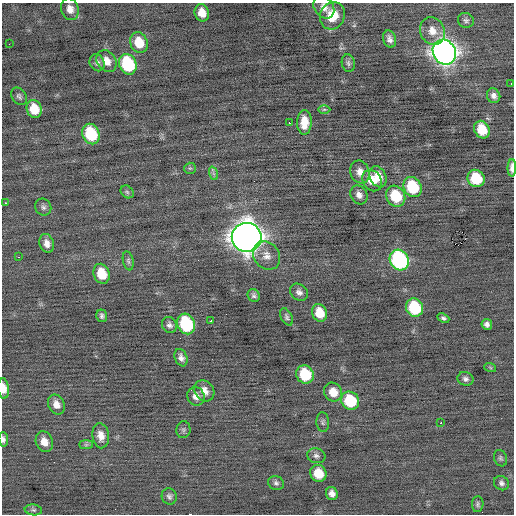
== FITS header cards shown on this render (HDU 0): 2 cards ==
NAXIS1  =                  512 / Axis length
NAXIS2  =                  512 / Axis length

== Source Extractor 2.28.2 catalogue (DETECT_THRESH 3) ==
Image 512 x 512 px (HDU 0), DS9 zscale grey, 1 PNG px = 1 image px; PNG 516 x 516 px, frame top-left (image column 1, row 512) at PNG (2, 3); each listed source drawn as its Kron ellipse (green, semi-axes under 4 px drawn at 4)
Background -0.0554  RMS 0.77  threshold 2.31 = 3 sigma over >= 5 px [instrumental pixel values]
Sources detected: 80; all 80 listed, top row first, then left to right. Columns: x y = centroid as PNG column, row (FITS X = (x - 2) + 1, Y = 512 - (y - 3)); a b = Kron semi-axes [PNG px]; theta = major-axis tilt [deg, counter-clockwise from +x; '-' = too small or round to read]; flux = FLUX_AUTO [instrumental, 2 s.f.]
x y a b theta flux
324 7 12 9 -55 380
70 9 11 8 -73 390
202 13 9 7 -74 610
332 16 14 12 66 1200
466 20 8 7 - 150
432 31 14 12 -64 600
390 39 9 6 -73 250
139 43 11 8 -69 1100
9 44 2 2 - 23
444 52 13 11 -57 42000
106 61 11 9 -55 510
97 63 9 7 -65 200
348 63 9 6 -81 130
128 64 10 8 -65 4000
511 84 3 2 - 130
19 96 9 7 -54 140
494 96 7 6 - 230
34 109 9 7 -68 1000
324 109 6 4 1 91
304 122 12 7 90 740
289 123 3 2 - 74
482 130 9 7 -64 1300
91 134 10 8 -66 2700
190 168 6 5 - 86
512 168 9 4 89 340
360 172 11 9 -72 440
213 173 7 4 -71 110
378 177 11 8 -66 630
476 178 9 8 - 2100
372 180 11 9 -57 730
412 187 10 8 -62 2600
127 192 7 5 -44 100
359 195 10 8 -59 300
396 196 11 9 -61 1900
5 203 3 2 - 330
43 207 8 8 - 160
247 237 15 14 - 79000
47 243 9 7 -72 340
267 256 15 12 -50 520
19 257 2 2 - 430
399 260 11 9 -63 8700
128 261 9 5 -78 120
102 274 10 8 -69 1200
299 292 10 7 -36 230
254 295 7 6 - 140
414 308 9 8 - 2900
320 313 9 7 -66 1000
102 316 6 5 - 130
287 317 9 5 -64 130
443 318 6 4 -23 120
211 321 2 2 - 240
186 324 10 8 -65 4000
487 324 5 5 - 180
169 325 8 7 - 190
181 358 9 6 -68 240
490 367 6 3 -20 62
305 374 9 8 - 2000
465 379 8 7 - 180
3 388 10 5 -85 490
204 391 11 9 -53 450
333 392 10 8 -53 710
196 396 9 8 - 340
350 401 9 8 - 2500
56 404 10 8 -65 410
323 422 10 6 -86 130
441 423 3 2 - 89
183 430 8 7 - 120
101 436 12 8 -82 460
3 439 7 4 -85 150
44 442 11 8 -70 480
86 445 7 4 0 89
316 456 9 7 -14 190
500 458 8 6 -69 110
318 473 9 8 - 1100
276 483 8 7 - 150
501 483 8 7 - 170
332 493 6 6 - 280
169 496 8 7 - 160
478 504 8 6 89 110
33 510 9 5 -7 110
At the frame edge (FLAGS 8, measured only in part): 3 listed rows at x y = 512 168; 3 388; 3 439